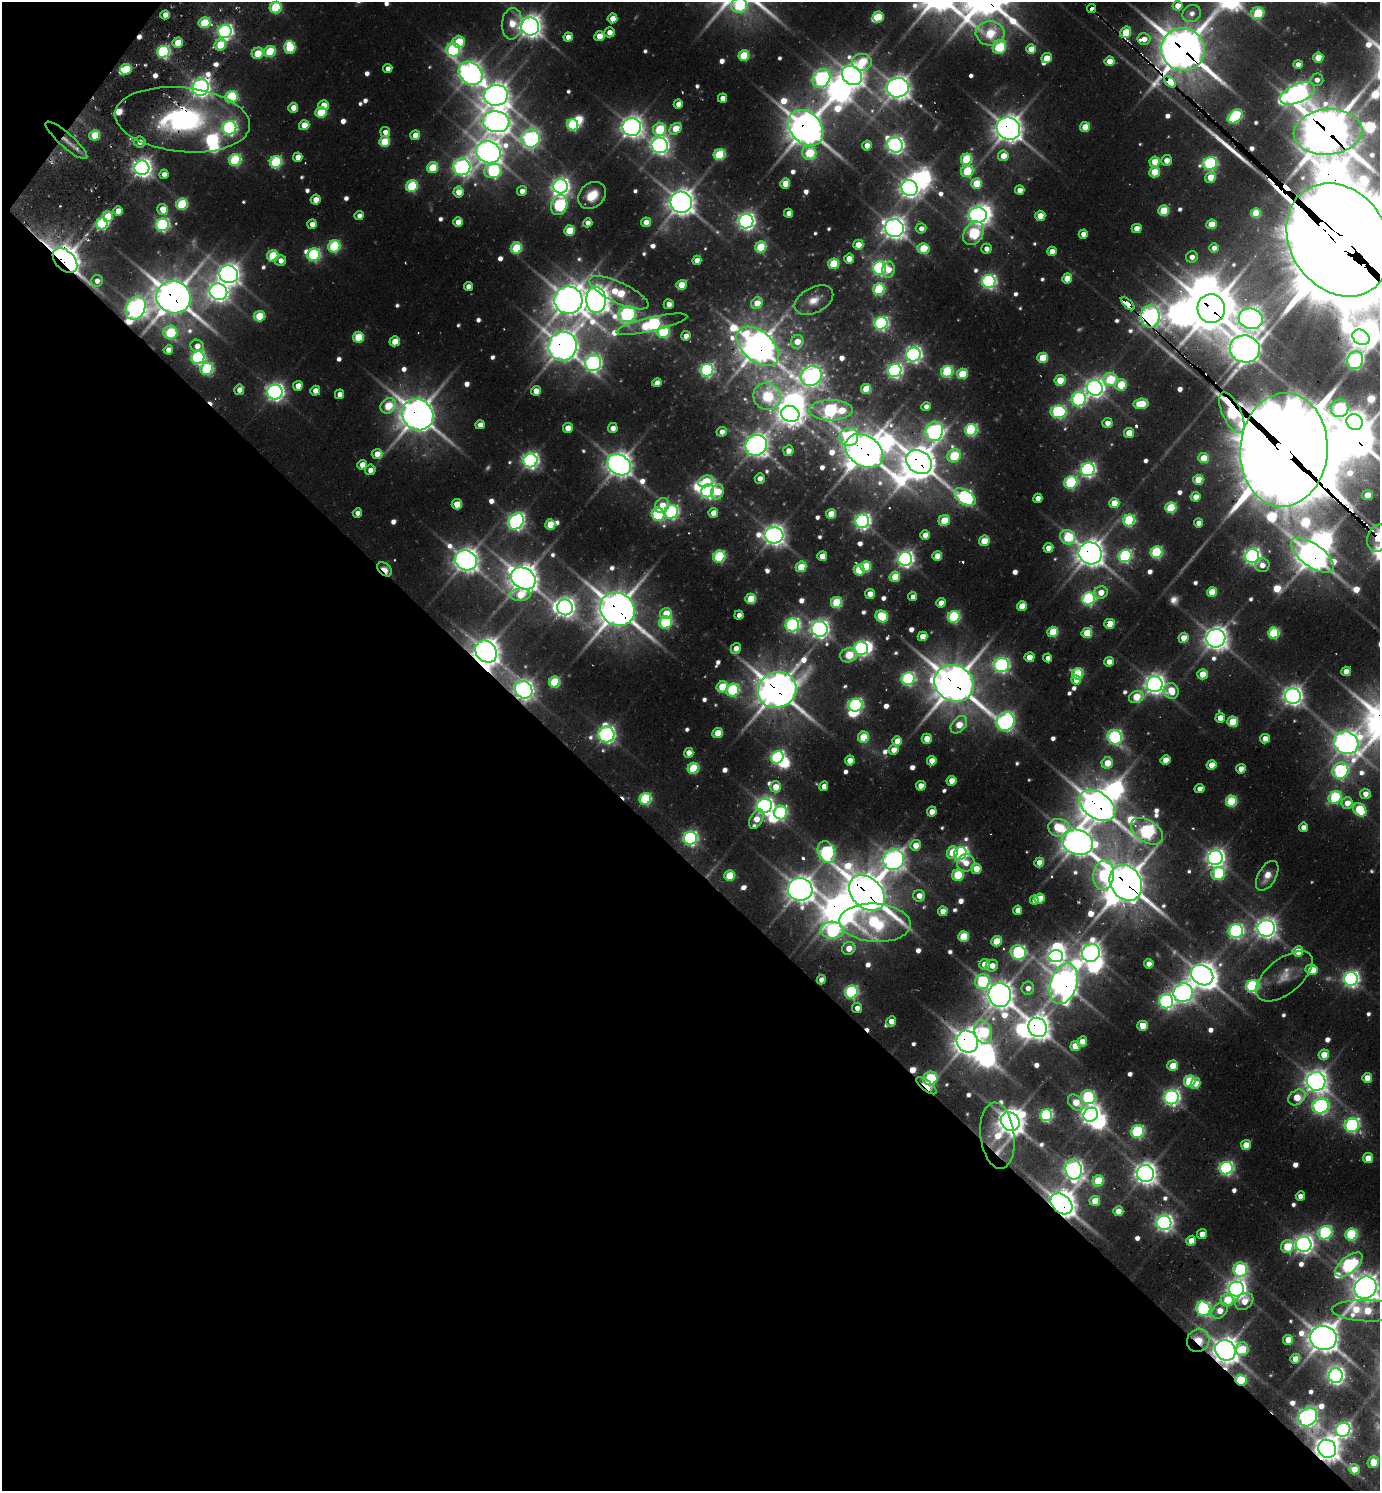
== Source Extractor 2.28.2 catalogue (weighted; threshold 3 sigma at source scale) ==
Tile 9 of 4 x 4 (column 1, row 3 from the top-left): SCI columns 303-1680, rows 1559-3047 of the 6039 x 6026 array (HDU 1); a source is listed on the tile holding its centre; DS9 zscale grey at full resolution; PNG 1382 x 1493 px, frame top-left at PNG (2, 2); each listed source drawn as its Kron ellipse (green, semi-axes under 4 px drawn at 4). Shown black and unused: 43% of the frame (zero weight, under 2 of 3 exposures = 4% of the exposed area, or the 3 px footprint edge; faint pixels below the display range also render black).
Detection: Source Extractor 2.28.2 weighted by HDU 2 'WHT'; one run over the whole footprint, this tile lists its part. Background 0.117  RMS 0.011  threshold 0.0503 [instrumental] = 3 sigma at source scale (4.5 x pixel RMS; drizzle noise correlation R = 1.50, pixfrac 1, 0.05/0.05 arcsec/px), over >= 5 px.
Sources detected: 744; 20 too faint to see at this stretch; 37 inside a brighter object's white glare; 6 cosmic-ray / hot-pixel residue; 2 long thin detections or spike segments (spike, bleed or trail) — neither listed nor drawn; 8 inside a brighter listed object's ellipse — not listed separately; of the other 671, all 500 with FLUX_AUTO >= 11.3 (the completeness limit of this list) listed and drawn (171 fainter detections not listed), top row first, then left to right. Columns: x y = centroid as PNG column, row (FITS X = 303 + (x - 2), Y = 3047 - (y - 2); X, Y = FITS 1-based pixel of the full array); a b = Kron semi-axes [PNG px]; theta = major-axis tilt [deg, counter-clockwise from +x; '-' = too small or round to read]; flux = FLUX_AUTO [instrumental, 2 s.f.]
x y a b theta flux
739 5 8 7 - 130
1178 6 5 5 - 22
276 8 6 5 - 130
1091 8 4 4 - 71
1258 13 6 6 - 130
1192 14 9 8 - 12
165 15 5 4 - 19
878 17 5 5 - 55
612 18 5 4 - 27
204 23 6 5 - 82
512 24 15 10 84 38
530 26 9 9 - 1400
225 32 7 6 - 590
609 32 5 5 - 17
1126 32 6 5 - 64
990 33 14 12 -5 90
599 36 5 5 - 28
568 37 4 4 - 17
1144 39 6 6 - 17
459 42 6 6 - 73
178 43 5 5 - 45
220 45 6 5 - 68
290 47 6 6 - 96
999 47 7 6 - 140
1031 49 5 4 - 33
1183 49 22 21 - 4100
453 50 7 6 - 260
163 52 6 6 - 300
270 52 6 5 - 100
258 53 6 5 - 41
744 56 5 5 - 87
1318 57 5 5 - 39
1046 58 5 5 - 39
1109 61 5 4 - 30
862 62 10 8 1 76
1298 64 5 4 - 14
126 69 6 5 - 57
388 69 5 4 - 12
470 73 13 10 -41 1400
852 75 10 9 - 1500
821 78 10 8 54 500
1317 80 6 6 - 12
1170 82 7 4 -39 1100
201 87 8 8 - 1100
898 88 11 9 13 1600
1297 93 18 9 24 1200
496 95 12 10 9 1700
231 97 6 6 - 170
723 98 5 4 - 18
678 104 5 4 - 14
324 105 5 5 - 23
293 108 5 5 - 25
321 112 6 5 - 98
1235 116 8 5 41 240
182 120 68 32 -6 300
496 122 13 10 -10 1700
304 125 5 5 - 33
573 125 5 5 - 210
632 127 9 9 - 1200
1085 127 5 5 - 40
229 128 7 6 - 450
806 128 20 15 -47 2800
660 129 7 6 - 110
676 129 7 5 40 50
1008 129 12 11 - 1900
385 132 5 5 - 14
1328 132 34 22 5 4800
95 135 5 5 - 50
415 135 5 5 - 27
531 138 9 9 - 690
66 140 27 7 -41 20
140 142 5 5 - 13
384 142 5 5 - 67
660 145 8 7 - 850
895 145 8 7 - 740
867 146 5 4 - 23
488 152 12 10 -24 1700
809 153 7 7 - 90
719 154 6 5 - 140
1003 156 5 5 - 27
298 157 5 4 - 17
966 159 6 5 - 130
235 160 6 5 - 180
1167 160 5 5 - 19
276 162 6 6 - 180
1155 162 5 5 - 47
1210 163 7 6 - 330
462 167 8 8 - 730
142 168 7 7 - 1100
432 168 6 5 - 81
493 171 9 7 12 240
967 171 6 6 - 100
1155 172 5 5 - 61
164 174 4 4 - 11
1210 177 6 5 - 45
785 183 5 4 - 37
976 183 5 5 - 60
412 186 6 5 - 150
561 186 7 7 - 730
910 188 8 7 - 1000
1020 190 5 4 - 17
522 191 5 5 - 14
458 192 5 5 - 26
592 195 15 12 39 35
316 200 5 4 - 22
681 202 11 10 - 1900
182 204 6 5 - 130
559 205 10 8 72 270
163 209 6 5 - 31
118 211 5 4 - 22
1164 211 5 5 - 85
788 213 4 4 - 13
1256 213 5 5 - 61
978 215 9 8 - 920
108 216 5 5 - 50
359 216 5 4 - 11
1040 216 5 5 - 26
746 221 7 7 - 780
458 222 5 4 - 21
646 222 5 4 - 22
588 223 4 4 - 13
102 224 6 5 - 210
312 224 5 4 - 13
1211 224 5 5 - 46
162 225 6 6 - 330
894 228 9 9 - 1300
921 228 5 5 - 12
1137 229 5 4 - 26
569 231 5 5 - 60
973 233 13 9 57 200
1083 234 5 4 - 18
1339 240 60 48 -56 48000
858 245 5 5 - 28
334 246 6 6 - 160
761 247 5 5 - 98
516 248 6 5 - 110
923 248 6 5 - 66
1214 248 5 4 - 14
986 249 5 5 - 12
1052 251 5 4 - 20
314 255 6 6 - 260
273 256 6 5 - 96
1192 257 6 5 - 12
849 259 5 5 - 23
65 260 15 9 -46 2400
697 260 5 4 - 17
280 261 5 5 - 14
833 264 5 5 - 91
880 268 6 6 - 460
888 270 8 6 77 21
229 274 9 8 - 1300
1067 278 5 5 - 37
97 281 6 5 - 12
989 281 6 6 - 460
681 285 5 5 - 43
468 286 4 4 - 13
879 289 6 5 - 170
218 292 9 8 - 1100
619 293 32 10 -25 98
173 297 17 16 - 3300
568 300 14 13 - 2400
596 300 13 10 -86 1800
814 300 21 12 28 22
757 303 6 5 - 34
669 304 5 5 - 12
1128 304 8 4 -45 78
136 308 12 9 63 1200
1211 309 14 13 - 3500
627 314 9 8 - 470
259 316 5 5 - 56
1150 316 11 9 -89 1000
1251 319 12 10 -14 1200
881 323 6 6 - 410
652 324 36 7 13 310
663 332 6 6 - 170
170 333 7 7 - 110
686 336 5 4 - 17
358 337 5 5 - 69
1361 337 9 7 -34 1100
395 341 5 5 - 31
797 342 7 6 - 27
197 346 6 6 - 16
563 346 14 14 - 2300
758 346 24 15 -41 2500
1245 349 15 13 -11 1900
168 350 5 4 - 13
913 355 7 7 - 650
198 358 6 6 - 360
1043 358 5 5 - 66
1355 360 9 8 - 570
593 363 8 8 - 630
207 369 6 6 - 200
707 370 6 6 - 340
895 371 7 6 - 470
947 372 6 5 - 170
962 374 5 5 - 81
811 376 11 10 - 950
1110 379 7 6 - 100
1060 380 5 5 - 47
657 383 5 4 - 13
1121 385 6 5 - 81
298 386 5 4 - 23
1095 388 8 7 - 950
866 389 5 5 - 58
239 390 5 5 - 14
315 391 5 4 - 19
536 391 5 4 - 19
275 392 7 7 - 840
339 394 5 4 - 14
767 396 14 13 - 150
1079 399 7 7 - 350
1141 404 8 5 6 64
388 406 8 7 - 64
926 407 4 4 - 13
1340 408 9 8 - 200
831 410 22 10 0 370
1058 412 8 6 -1 310
1232 413 22 9 -65 390
790 414 9 8 - 1200
418 415 16 15 - 3100
1355 422 8 7 - 1200
1107 423 5 5 - 16
480 425 5 4 - 12
568 428 5 5 - 23
613 428 5 4 - 17
971 430 6 6 - 250
934 431 10 8 65 680
722 432 5 4 - 13
1129 433 5 5 - 42
849 437 9 9 - 230
756 445 11 10 - 1400
1284 450 57 43 86 21000
788 451 5 5 - 14
864 451 20 15 -34 3200
377 454 5 5 - 26
954 456 7 6 - 100
1204 458 5 5 - 41
530 460 7 7 - 630
919 462 13 11 -37 2600
362 465 5 5 - 22
619 465 12 10 -34 1700
370 470 5 5 - 14
1088 470 7 6 - 540
760 478 5 5 - 14
1198 480 5 5 - 41
706 481 8 5 18 57
1071 482 6 6 - 230
708 491 7 6 - 510
717 492 7 6 - 39
1367 495 5 5 - 32
965 497 12 7 -33 440
1196 497 5 4 - 21
1038 498 5 4 - 15
1114 503 5 5 - 42
457 504 5 5 - 37
662 505 8 7 - 23
1171 508 5 5 - 110
671 512 7 6 - 380
357 513 5 4 - 11
713 513 5 4 - 24
658 514 7 6 - 260
831 514 5 5 - 43
1129 520 6 5 - 180
516 521 9 7 51 660
862 521 7 6 - 610
944 521 6 5 - 53
1198 523 5 4 - 13
550 524 5 5 - 42
774 535 9 8 - 1200
925 535 5 4 - 16
1068 537 8 7 - 110
1378 538 14 10 69 210
984 541 5 5 - 45
1048 548 5 4 - 18
1156 552 6 5 - 180
1090 553 11 11 - 2000
1312 555 25 11 -36 2500
822 556 5 5 - 25
937 556 5 4 - 36
1125 556 6 6 - 290
1252 556 7 7 - 690
719 557 6 6 - 160
905 559 7 6 - 670
466 560 11 9 -30 1600
1262 565 7 7 - 15
801 567 5 5 - 56
866 567 5 5 - 80
385 569 8 5 -41 36
859 570 6 5 - 89
895 577 5 5 - 48
523 578 13 10 -31 2300
1212 592 5 5 - 51
1101 593 7 6 - 22
870 594 5 5 - 23
520 595 10 6 3 47
913 597 4 4 - 11
751 599 5 5 - 68
1089 599 6 6 - 290
837 602 6 5 - 100
941 603 5 4 - 18
1022 606 5 5 - 40
565 607 8 8 - 1000
617 609 18 16 -35 3300
666 613 6 5 - 39
739 615 4 4 - 11
882 616 6 5 - 110
954 617 6 5 - 200
666 622 6 6 - 190
1109 624 5 5 - 45
792 625 7 6 - 420
820 629 8 7 - 960
1053 632 5 5 - 78
1087 633 5 5 - 66
1274 633 5 5 - 140
922 636 5 4 - 28
1183 638 5 5 - 24
1216 638 9 9 - 1500
736 648 6 5 - 19
861 648 7 6 - 480
486 652 12 10 -47 1800
849 655 9 7 20 68
1029 657 5 5 - 25
1048 658 4 4 - 12
1109 662 5 5 - 19
1001 665 7 7 - 500
1346 671 5 4 - 23
1077 674 6 5 - 130
1202 674 5 5 - 37
908 679 7 6 - 320
1076 680 5 4 - 15
554 682 5 5 - 110
954 683 20 17 -28 3800
1155 684 8 8 - 1100
722 687 6 5 - 69
524 690 9 8 - 1000
733 690 7 6 - 200
777 690 19 17 26 3300
1171 691 8 7 - 41
1293 696 8 8 - 1000
1136 697 7 6 - 57
855 705 7 6 - 330
1220 718 5 4 - 24
1005 722 10 8 57 720
1233 722 5 5 - 72
959 725 10 6 49 39
718 733 5 5 - 48
606 734 8 8 - 760
863 737 5 5 - 70
1115 737 8 6 -46 420
927 739 5 5 - 29
1265 739 5 4 - 23
897 741 5 5 - 25
1346 743 12 11 - 1500
893 750 5 4 - 19
689 753 5 4 - 21
777 757 6 6 - 390
1166 760 5 4 - 30
850 761 5 4 - 25
932 761 5 4 - 25
1107 763 6 5 - 38
1212 765 5 4 - 31
693 768 6 5 - 110
1241 769 5 4 - 23
1340 771 8 7 - 380
951 781 5 5 - 28
824 786 5 4 - 12
921 786 5 5 - 25
776 787 5 5 - 32
1199 788 5 4 - 12
1365 794 5 5 - 15
1335 797 7 6 - 190
645 799 6 5 - 190
1231 801 5 5 - 130
1347 803 6 5 - 24
1097 805 20 13 -36 3100
765 806 7 7 - 790
1360 810 7 5 -51 110
932 812 5 4 - 19
781 813 7 6 - 270
756 819 10 6 61 30
1303 827 4 4 - 14
1059 828 11 9 -8 89
1147 831 18 11 -34 520
690 838 6 6 - 440
1077 842 16 12 -17 2200
916 845 5 5 - 30
827 852 11 8 -66 380
952 853 6 5 - 45
960 854 7 6 - 520
1215 858 7 7 - 880
894 860 11 10 - 1100
1039 862 5 4 - 24
966 863 9 8 - 20
976 869 5 5 - 29
1218 874 7 6 - 190
729 875 5 5 - 67
958 875 6 5 - 120
1104 875 15 10 83 180
1267 876 16 9 59 21
1126 883 19 15 -59 3600
800 889 12 11 - 2000
867 893 20 14 -44 4000
919 896 6 6 - 19
1040 899 5 5 - 40
1034 900 4 4 - 16
1018 910 5 4 - 16
943 911 5 4 - 23
875 923 36 19 -4 280
1266 928 8 8 - 1200
832 930 11 8 -4 330
1236 931 7 7 - 460
963 936 5 5 - 67
996 941 5 5 - 51
849 948 7 6 - 23
1298 951 5 5 - 39
1018 952 8 7 - 340
1091 953 9 8 - 1100
1056 956 7 6 - 690
984 964 5 5 - 21
1149 964 5 4 - 15
992 966 6 5 - 19
1312 970 6 5 - 54
1202 975 11 9 -33 1700
1284 976 34 17 39 34
1351 979 7 7 - 630
821 980 5 4 - 14
982 982 7 7 - 190
1064 984 21 13 72 2200
1252 986 6 6 - 280
1028 988 6 6 - 14
851 992 6 6 - 270
1183 993 10 9 - 1000
1000 995 12 11 - 2000
1166 1001 7 7 - 460
857 1008 5 5 - 11
891 1021 5 4 - 19
1143 1026 5 5 - 42
1038 1027 10 9 - 1600
983 1032 12 8 -73 150
1082 1041 5 4 - 20
967 1042 11 10 - 2100
1075 1046 5 5 - 45
1324 1055 5 5 - 34
1173 1066 5 5 - 40
930 1078 7 7 - 150
1367 1078 5 5 - 29
1190 1081 6 5 - 120
1316 1081 9 9 - 1400
1195 1084 5 4 - 20
926 1086 12 5 -38 31
1088 1097 7 6 - 280
1171 1097 7 7 - 630
1297 1097 9 7 36 40
1076 1102 9 6 -46 36
1320 1106 8 7 - 530
1046 1115 6 6 - 290
1091 1115 8 6 36 990
1010 1122 10 8 -46 2000
1352 1125 7 7 - 360
1138 1131 6 6 - 230
997 1136 33 17 -83 67
1246 1145 5 4 - 33
1368 1158 5 5 - 29
1226 1168 6 6 - 390
1074 1170 10 8 -81 1000
1145 1174 9 8 - 1300
1098 1181 6 5 - 76
1300 1196 5 4 - 15
1095 1201 5 5 - 33
1061 1204 12 9 -42 2200
1118 1211 5 5 - 25
1164 1223 7 7 - 740
1325 1233 7 6 - 310
1202 1234 5 5 - 19
1351 1235 6 6 - 200
1191 1241 5 4 - 26
1304 1244 8 7 - 960
1287 1247 6 6 - 82
1349 1265 16 8 40 340
1240 1270 7 7 - 280
1366 1288 11 10 - 2000
1236 1289 7 7 - 1000
1227 1300 6 6 - 54
1244 1301 10 7 41 25
1203 1309 7 7 - 340
1220 1311 9 6 43 24
1368 1311 36 10 -2 100
1323 1338 13 12 - 2300
1198 1340 12 11 - 79
1288 1340 5 5 - 36
1242 1349 7 6 - 62
1225 1350 11 9 -50 1900
1295 1359 5 4 - 24
1336 1376 7 7 - 740
1241 1380 6 5 - 110
1308 1417 10 8 45 960
1343 1430 7 6 - 550
1327 1449 9 8 - 1700
1373 1462 6 5 - 42
1354 1469 5 5 - 31
Overlapping masked pixels (flux is a lower limit): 51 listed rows (the first 20) at x y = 1091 8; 1126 32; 1183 49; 1170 82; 201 87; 182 120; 806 128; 1008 129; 1328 132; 66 140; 1339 240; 65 260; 173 297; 1128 304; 136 308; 1211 309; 1150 316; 563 346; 758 346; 1245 349
Isophote crosses this tile's border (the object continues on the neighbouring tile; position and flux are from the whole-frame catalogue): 6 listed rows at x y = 739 5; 276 8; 1339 240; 1378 538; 1366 1288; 1373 1462